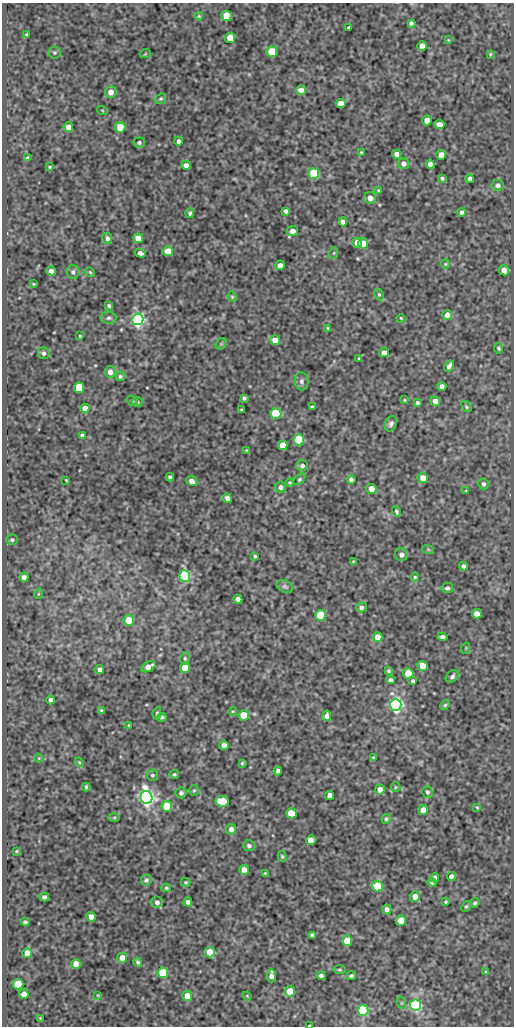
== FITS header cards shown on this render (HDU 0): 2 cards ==
NAXIS1  =                  512
NAXIS2  =                 1024

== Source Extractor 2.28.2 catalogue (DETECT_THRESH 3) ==
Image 512 x 1024 px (HDU 0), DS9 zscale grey, 1 PNG px = 1 image px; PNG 516 x 1028 px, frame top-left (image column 1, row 1024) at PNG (2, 3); each listed source drawn as its Kron ellipse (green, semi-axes under 4 px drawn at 4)
Background 74.7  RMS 0.49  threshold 1.47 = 3 sigma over >= 5 px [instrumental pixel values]
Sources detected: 219; all 219 listed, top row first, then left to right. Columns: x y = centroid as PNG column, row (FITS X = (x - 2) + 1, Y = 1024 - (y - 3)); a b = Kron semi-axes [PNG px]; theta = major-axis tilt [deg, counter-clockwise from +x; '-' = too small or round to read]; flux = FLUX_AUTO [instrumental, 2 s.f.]
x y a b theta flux
199 16 4 3 - 34
226 16 5 5 - 1100
411 23 4 4 - 75
349 27 3 3 - 50
26 35 3 3 - 36
230 38 5 5 - 860
448 40 4 4 - 26
422 46 5 5 - 260
272 52 5 5 - 1500
54 53 6 6 - 61
145 54 5 3 - 27
490 54 4 3 - 32
301 90 5 4 - 280
111 92 6 5 - 260
161 99 6 5 - 50
341 104 5 4 - 440
102 110 5 3 - 31
427 121 5 5 - 380
439 124 5 4 - 270
68 127 5 5 - 250
120 127 5 5 - 930
178 141 4 3 - 110
139 142 5 5 - 68
361 152 3 2 - 30
397 154 5 4 - 190
441 155 5 5 - 350
27 158 4 4 - 78
403 164 5 5 - 160
430 164 4 4 - 220
186 165 4 4 - 150
49 167 4 3 - 42
314 173 5 5 - 1900
442 178 4 3 - 53
470 179 4 4 - 110
498 185 6 5 - 110
378 190 4 3 - 28
370 198 6 6 - 200
286 211 4 4 - 86
461 212 4 4 - 78
190 213 5 4 - 72
343 222 4 4 - 130
292 231 5 5 - 200
107 238 6 5 - 100
138 238 5 5 - 370
357 243 5 4 - 370
363 243 5 5 - 380
168 251 5 5 - 640
140 253 6 4 -17 150
334 253 6 4 71 40
445 264 4 4 - 36
280 265 5 4 - 230
504 270 5 5 - 310
51 271 5 4 - 160
73 272 7 6 - 92
90 272 5 4 - 41
34 284 4 3 - 35
379 294 6 4 -63 50
232 297 5 4 - 41
109 306 4 3 - 65
447 315 5 5 - 230
108 318 8 6 1 89
401 318 4 3 - 31
138 319 6 5 - 11000
328 328 4 3 - 36
80 336 3 3 - 33
275 340 5 5 - 350
221 344 6 5 - 43
498 348 5 4 - 49
44 353 6 5 - 86
384 353 5 4 - 240
359 358 3 2 - 30
449 366 6 4 62 110
110 372 6 5 - 210
120 376 5 4 - 61
301 381 9 7 -85 120
442 386 5 4 - 130
79 388 5 5 - 1800
244 398 4 4 - 71
404 400 3 3 - 30
132 401 6 5 - 53
435 401 5 4 - 240
138 402 5 5 - 42
417 403 4 4 - 76
312 407 4 3 - 73
466 407 6 4 -51 45
85 408 4 4 - 290
241 410 3 3 - 42
276 414 5 5 - 2800
391 424 8 6 67 100
82 435 4 3 - 69
299 440 5 5 - 3100
283 445 5 5 - 350
246 450 3 3 - 27
302 466 6 5 - 89
170 477 4 4 - 75
423 478 5 5 - 270
299 479 7 4 45 54
66 480 3 2 - 27
351 480 4 4 - 110
192 481 5 4 - 220
290 482 4 4 - 37
483 484 5 5 - 76
280 487 5 5 - 120
371 489 5 5 - 350
466 491 4 3 - 25
227 498 5 4 - 180
396 511 5 4 - 68
12 540 6 5 - 67
428 549 6 4 -19 39
401 555 6 6 - 150
255 556 3 3 - 45
353 561 3 2 - 27
464 566 4 4 - 96
185 576 6 5 - 5800
24 577 4 4 - 140
415 577 4 4 - 38
285 586 8 6 -26 81
447 588 6 5 - 79
38 594 5 3 - 28
238 599 5 4 - 160
362 607 5 5 - 88
477 614 5 4 - 280
321 615 5 5 - 2900
129 620 5 5 - 820
377 637 5 5 - 480
442 637 5 4 - 120
466 648 5 3 - 28
185 658 6 5 - 59
422 666 5 5 - 520
148 667 8 5 28 240
185 668 5 5 - 980
99 669 4 4 - 120
389 671 4 3 - 55
408 673 5 5 - 1200
452 676 7 5 43 97
390 680 4 4 - 96
413 681 4 3 - 61
50 700 4 4 - 99
396 705 6 5 - 12000
445 705 5 4 - 44
102 711 4 4 - 80
233 711 4 3 - 27
157 713 6 4 80 70
244 715 5 5 - 1200
327 716 5 4 - 130
162 717 4 4 - 55
129 725 3 3 - 38
224 745 5 4 - 290
374 757 3 3 - 47
39 758 4 3 - 24
79 762 5 3 - 32
242 763 3 3 - 38
278 771 4 4 - 95
174 774 5 4 - 50
152 775 6 5 - 54
86 787 4 3 - 49
396 787 5 4 - 36
194 790 5 4 - 40
380 790 5 5 - 290
427 792 6 5 - 81
181 793 5 5 - 85
330 795 4 4 - 280
146 798 6 6 - 19000
222 801 7 5 -8 1000
167 806 5 5 - 1800
477 807 4 3 - 31
423 810 5 5 - 310
291 813 5 5 - 1400
114 817 6 4 0 40
386 819 5 4 - 65
231 829 5 5 - 180
311 840 5 5 - 490
249 846 6 5 - 90
16 851 3 3 - 28
282 856 5 4 - 51
244 870 5 5 - 270
265 873 4 3 - 33
451 876 4 4 - 120
434 878 4 4 - 110
146 880 6 5 - 71
186 882 5 3 - 41
432 882 4 4 - 79
377 886 5 5 - 1300
166 888 4 4 - 43
415 896 5 5 - 270
44 897 5 4 - 99
157 902 6 5 - 110
188 902 4 4 - 120
446 902 3 3 - 39
475 903 5 4 - 59
466 906 5 4 - 50
387 909 5 4 - 150
91 917 5 4 - 260
401 920 5 5 - 700
25 922 4 3 - 67
312 935 4 4 - 94
347 941 5 5 - 900
210 952 5 5 - 750
27 953 5 4 - 270
122 958 5 5 - 370
138 962 5 4 - 66
76 964 5 5 - 430
339 970 6 3 0 39
486 972 4 4 - 39
163 973 5 5 - 2100
271 975 7 4 89 210
321 976 4 4 - 100
351 976 5 3 - 77
18 984 5 5 - 1600
290 991 5 5 - 930
24 994 5 4 - 260
98 995 4 3 - 31
187 996 5 5 - 500
247 996 4 3 - 27
402 1003 6 4 -71 46
416 1005 5 5 - 8600
363 1010 5 5 - 4400
40 1018 4 3 - 24
310 1025 3 2 - 38
At the frame edge (FLAGS 8, measured only in part): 1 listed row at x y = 310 1025